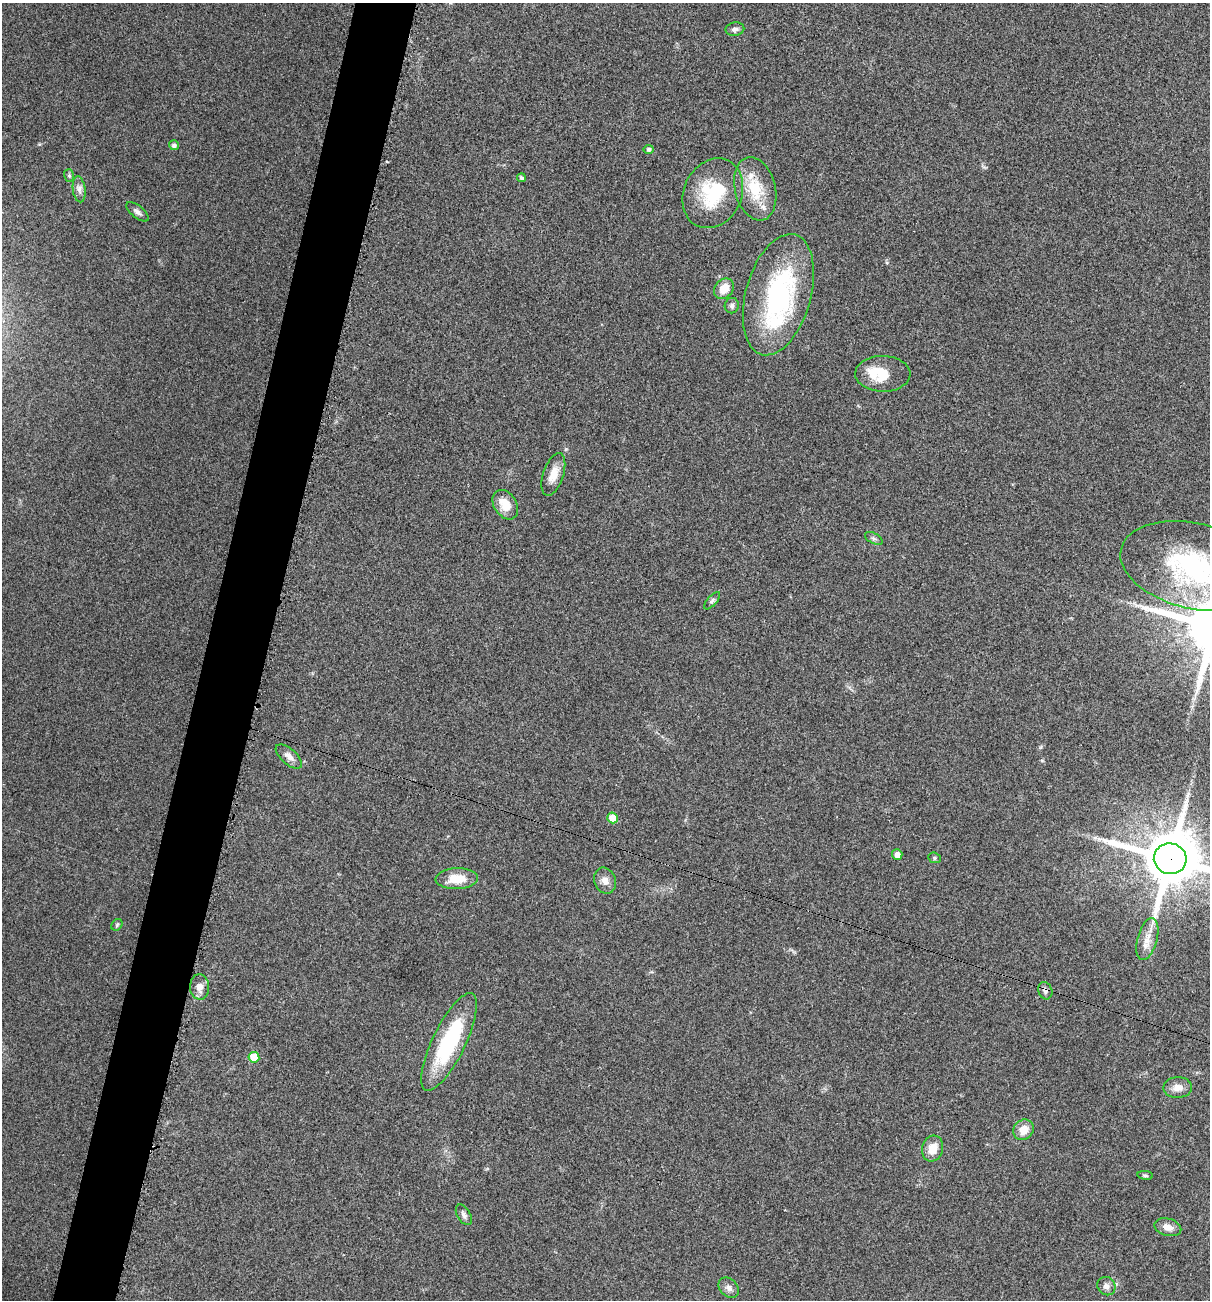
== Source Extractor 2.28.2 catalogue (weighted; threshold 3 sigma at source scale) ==
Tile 7 of 4 x 4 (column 3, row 2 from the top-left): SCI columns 2552-3759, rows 2607-3904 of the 5229 x 5204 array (HDU 1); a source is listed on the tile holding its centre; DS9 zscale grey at full resolution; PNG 1212 x 1302 px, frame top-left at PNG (2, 3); each listed source drawn as its Kron ellipse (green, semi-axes under 4 px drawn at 4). Shown black and unused: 5% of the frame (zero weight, under 3 of 5 exposures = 1% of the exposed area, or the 3 px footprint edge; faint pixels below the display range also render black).
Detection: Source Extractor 2.28.2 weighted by HDU 2 'WHT'; one run over the whole footprint, this tile lists its part. Background 0.0808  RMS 0.0079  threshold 0.0358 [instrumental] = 3 sigma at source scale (4.5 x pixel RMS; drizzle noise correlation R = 1.50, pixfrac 1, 0.05/0.05 arcsec/px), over >= 5 px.
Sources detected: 43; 1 inside a brighter object's white glare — neither listed nor drawn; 3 inside a brighter listed object's ellipse — not listed separately; the other 39 listed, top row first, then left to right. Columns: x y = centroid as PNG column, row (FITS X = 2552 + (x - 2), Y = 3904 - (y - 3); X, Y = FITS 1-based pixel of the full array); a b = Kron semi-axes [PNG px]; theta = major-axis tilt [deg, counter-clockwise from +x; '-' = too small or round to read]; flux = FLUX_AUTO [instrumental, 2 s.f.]
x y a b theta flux
735 29 9 6 10 3
174 145 5 5 - 2.6
649 149 5 4 - 2.2
69 176 6 5 - 1.5
521 178 4 4 - 1.8
79 189 13 6 -83 4
755 189 32 20 -76 28
713 193 36 29 64 47
137 212 13 6 -39 3.2
724 289 11 9 47 13
778 295 62 32 74 120
732 306 8 7 - 2.4
883 374 27 18 -1 20
553 474 22 10 72 11
505 505 16 11 -57 13
874 538 9 5 -28 2.1
1195 566 75 43 -13 140
712 601 11 4 48 2
289 756 16 7 -42 5.5
613 818 5 5 - 14
897 854 5 5 - 4.9
934 858 6 5 - 1.3
1170 859 16 15 - 5700
457 879 21 10 2 17
605 881 13 10 -67 6.1
117 925 6 5 - 1.3
1147 939 22 10 75 9.7
200 987 13 9 -88 6.1
1045 991 9 7 -71 2.8
449 1042 54 16 64 74
254 1057 5 5 - 21
1178 1088 14 10 3 7
1023 1130 11 9 43 9.6
933 1148 13 10 74 11
1145 1175 8 4 -7 1.4
464 1215 11 6 -60 2.8
1168 1227 14 8 -16 6.5
1106 1286 9 8 - 4
729 1288 11 8 -44 4
Overlapping masked pixels (flux is a lower limit): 2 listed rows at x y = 1170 859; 1045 991
Isophote crosses this tile's border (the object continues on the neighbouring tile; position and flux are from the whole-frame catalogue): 2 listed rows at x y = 1195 566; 1170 859